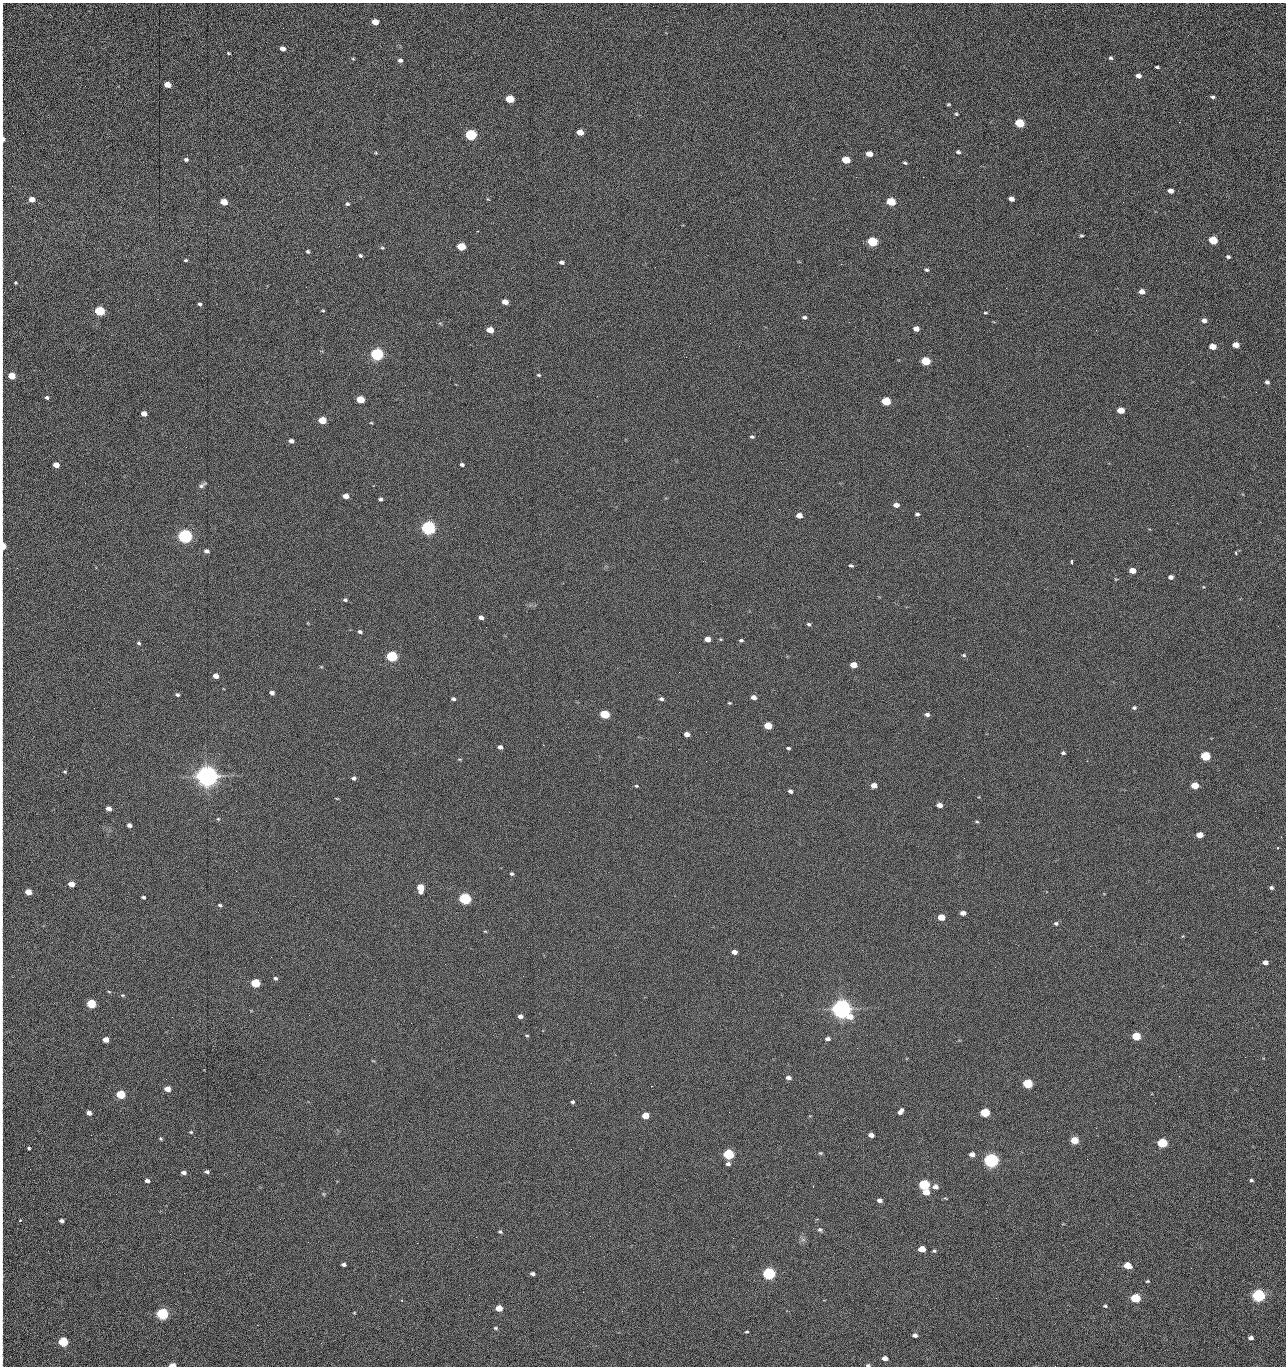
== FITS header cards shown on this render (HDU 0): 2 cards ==
NAXIS1  =                 1284 /fastest changing axis
NAXIS2  =                 1364 /next to fastest changing axis

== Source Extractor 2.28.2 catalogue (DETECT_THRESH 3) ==
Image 1284 x 1364 px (HDU 0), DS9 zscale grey, 1 PNG px = 1 image px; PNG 1288 x 1368 px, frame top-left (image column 1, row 1364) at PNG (2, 3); no overlay
Background 144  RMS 15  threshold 44.6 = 3 sigma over >= 5 px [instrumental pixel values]
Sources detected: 277; all 277 listed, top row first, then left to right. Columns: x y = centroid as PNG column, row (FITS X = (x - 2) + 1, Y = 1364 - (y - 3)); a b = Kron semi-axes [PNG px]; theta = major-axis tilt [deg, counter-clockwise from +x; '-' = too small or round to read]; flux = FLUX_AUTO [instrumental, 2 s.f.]
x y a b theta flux
375 22 5 4 - 1.3e+04
2 29 18 2 89 3.5e+03
1188 35 3 2 - 9.6e+02
282 49 5 4 - 5.1e+03
228 53 4 3 - 1.1e+03
1111 58 5 4 - 1.6e+03
353 59 5 4 - 1.0e+03
400 60 6 5 - 3.0e+03
1157 67 4 3 - 1.5e+03
1138 76 5 4 - 4.5e+03
167 85 5 4 - 1.4e+04
2 90 9 2 90 1.3e+03
1213 97 5 4 - 2.0e+03
510 99 6 5 - 4.2e+04
948 104 5 3 - 1.2e+03
956 114 5 3 - 1.2e+03
2 118 20 2 -89 3.5e+03
1179 122 3 2 - 8.8e+02
1019 123 6 5 - 6.1e+04
580 132 5 4 - 1.4e+04
471 135 6 5 - 1.6e+05
3 138 13 4 -86 5.9e+03
958 152 5 4 - 1.9e+03
376 153 5 3 - 9.3e+02
869 154 5 4 - 1.2e+04
186 159 5 4 - 2.2e+03
846 160 6 5 - 2.8e+04
1041 161 2 2 - 1.2e+03
905 163 5 3 - 1.4e+03
2 165 17 2 90 3.1e+03
856 177 2 2 - 1.6e+03
923 177 2 2 - 1.2e+04
2 188 14 2 90 2.5e+03
1170 191 5 4 - 6.2e+03
32 199 5 4 - 1.0e+04
488 199 6 3 -35 9.1e+02
1011 199 5 4 - 5.6e+03
224 202 5 4 - 2.0e+04
891 202 6 5 - 5.1e+04
1123 202 2 2 - 5.1e+02
347 204 5 4 - 1.7e+03
2 223 14 2 90 2.3e+03
478 231 3 2 - 6.2e+02
1081 236 4 3 - 1.4e+03
1213 240 5 5 - 4.3e+04
872 241 6 5 - 1.0e+05
461 246 5 5 - 4.0e+04
382 248 5 4 - 1.3e+03
308 251 4 4 - 1.5e+03
2 255 17 2 90 3.0e+03
360 255 5 4 - 1.8e+03
1228 257 4 3 - 1.9e+03
186 260 4 3 - 1.3e+03
561 262 6 4 -16 2.7e+03
841 264 2 2 - 1.8e+04
926 270 4 4 - 1.7e+03
2 276 6 2 90 1.0e+03
15 283 4 3 - 1.0e+03
306 287 2 2 - 4.4e+02
1142 291 5 4 - 7.4e+03
505 302 5 4 - 9.7e+03
200 304 4 4 - 1.9e+03
100 311 5 5 - 1.0e+05
323 311 4 2 - 1.0e+03
985 313 5 3 - 1.2e+03
804 317 5 4 - 2.0e+03
1204 320 6 5 - 4.1e+03
2 322 14 2 90 2.8e+03
440 323 6 3 -19 1.2e+03
710 323 2 2 - 2.2e+03
916 329 5 4 - 7.6e+03
490 330 5 4 - 1.6e+04
1236 345 5 4 - 1.1e+04
1213 346 5 4 - 1.6e+04
377 354 6 5 - 3.0e+05
926 361 6 5 - 5.8e+04
539 375 5 3 - 1.3e+03
12 376 5 4 - 2.5e+04
1267 382 5 4 - 2.9e+03
1256 392 2 2 - 6.9e+02
47 397 5 5 - 1.8e+03
360 400 5 5 - 3.7e+04
886 401 6 5 - 5.9e+04
2 405 10 2 90 1.4e+03
1121 410 5 4 - 1.9e+04
144 414 5 4 - 8.3e+03
322 420 5 4 - 2.9e+04
371 423 5 3 - 8.7e+02
1009 435 2 2 - 2.2e+03
752 437 5 4 - 1.7e+03
291 441 5 4 - 3.6e+03
186 447 2 2 - 2.1e+03
56 465 5 4 - 1.2e+04
462 465 4 3 - 2.4e+03
2 477 9 2 90 1.6e+03
85 483 2 2 - 6.6e+02
202 485 10 4 34 2.7e+03
346 496 5 4 - 9.6e+03
380 499 4 4 - 2.3e+03
2 504 11 2 90 1.9e+03
896 505 5 4 - 5.8e+03
917 514 5 4 - 1.9e+03
799 515 5 4 - 8.5e+03
2 528 16 2 90 2.2e+03
428 528 6 5 - 5.0e+05
185 536 6 5 - 5.4e+05
492 542 2 2 - 1.7e+03
3 546 7 3 -89 2.4e+04
206 551 5 4 - 3.9e+03
1236 553 4 3 - 1.6e+03
1072 561 4 3 - 2.7e+03
851 565 5 4 - 1.7e+03
1132 571 5 4 - 1.3e+04
1171 577 5 4 - 4.0e+03
1116 579 5 4 - 9.8e+02
345 600 4 4 - 1.9e+03
481 617 5 4 - 4.2e+03
809 624 5 4 - 1.7e+03
360 632 5 4 - 2.1e+03
707 639 5 4 - 1.0e+04
741 640 5 4 - 1.8e+03
139 643 5 4 - 1.6e+03
964 655 6 4 -21 1.5e+03
392 656 5 5 - 1.6e+05
853 665 5 4 - 1.4e+04
321 667 6 3 18 9.0e+02
679 672 2 2 - 1.1e+03
216 676 5 4 - 7.4e+03
2 691 12 2 90 2.0e+03
272 693 4 4 - 4.2e+03
177 695 5 4 - 1.9e+03
754 697 5 4 - 6.0e+03
453 699 5 3 - 2.3e+03
661 699 5 4 - 2.6e+03
729 703 4 3 - 1.0e+03
1134 708 6 5 - 2.0e+03
605 714 5 5 - 6.9e+04
927 714 6 4 -12 2.9e+03
768 726 5 4 - 2.7e+04
706 732 2 2 - 4.6e+02
687 734 5 4 - 7.5e+03
543 745 3 2 - 2.3e+03
500 747 5 4 - 4.2e+03
788 748 4 3 - 1.7e+03
1063 753 4 4 - 1.9e+03
1205 756 5 5 - 7.7e+04
459 759 6 3 0 9.8e+02
706 761 2 2 - 1.4e+03
2 766 19 2 90 3.0e+03
65 772 5 3 - 1.1e+03
207 776 7 6 - 1.6e+06
354 778 4 4 - 2.6e+03
874 785 5 4 - 1.0e+04
1195 785 5 4 - 2.5e+04
636 786 4 3 - 1.1e+03
790 791 5 4 - 3.2e+03
337 798 6 3 -9 7.6e+02
939 805 5 4 - 8.0e+03
109 808 5 4 - 6.8e+03
218 819 5 4 - 1.2e+03
977 822 4 4 - 1.3e+03
129 825 4 4 - 3.9e+03
1200 835 5 4 - 1.5e+04
2 843 13 2 90 2.2e+03
1277 848 3 3 - 2.0e+03
512 874 4 3 - 1.8e+03
2 880 11 2 90 1.7e+03
71 884 5 4 - 1.2e+04
420 888 6 5 - 2.7e+04
1271 888 4 4 - 2.0e+03
28 892 5 4 - 1.6e+04
143 897 4 3 - 1.8e+03
465 899 6 5 - 2.4e+05
220 905 5 3 - 1.4e+03
963 913 5 4 - 5.9e+03
941 917 5 4 - 1.9e+04
2 923 9 2 90 1.3e+03
1056 923 5 5 - 2.1e+03
485 931 5 3 - 8.8e+02
734 952 5 4 - 6.1e+03
1265 962 5 4 - 7.0e+03
2 973 23 2 90 3.7e+03
523 976 2 2 - 1.4e+03
275 978 5 4 - 2.0e+03
255 983 5 5 - 6.1e+04
109 992 5 3 - 9.2e+02
123 995 6 4 -17 1.3e+03
91 1004 5 5 - 7.6e+04
841 1009 7 6 - 1.3e+06
520 1016 5 4 - 4.0e+03
411 1023 2 2 - 3.4e+03
2 1033 6 2 86 1.2e+03
527 1036 4 4 - 1.2e+03
1136 1036 5 4 - 4.9e+04
828 1039 5 4 - 3.7e+03
106 1040 5 4 - 1.1e+04
857 1048 2 2 - 8.9e+02
1245 1057 2 2 - 1.1e+03
1179 1076 2 2 - 1.7e+03
788 1078 6 4 -6 3.7e+03
1028 1084 5 5 - 8.8e+04
167 1089 5 4 - 1.2e+04
121 1094 5 5 - 6.5e+04
2 1097 17 2 90 2.5e+03
572 1102 5 4 - 1.8e+03
1155 1103 2 2 - 5.4e+02
900 1111 7 4 52 4.6e+03
729 1112 2 2 - 6.3e+02
89 1113 5 4 - 5.6e+03
985 1113 5 4 - 7.3e+04
645 1116 5 4 - 2.0e+04
2 1120 8 2 90 1.5e+03
1096 1128 2 2 - 4.8e+02
191 1132 5 4 - 1.2e+03
91 1135 2 2 - 1.6e+03
871 1135 5 4 - 7.0e+03
160 1139 5 4 - 1.3e+03
1074 1140 5 4 - 3.2e+04
1162 1143 5 5 - 9.9e+04
29 1148 3 3 - 1.3e+03
571 1149 2 2 - 6.7e+02
820 1153 5 4 - 1.1e+03
729 1154 5 5 - 1.5e+05
972 1154 5 4 - 7.6e+03
1087 1159 2 2 - 5.3e+02
991 1160 6 5 - 6.2e+05
728 1164 6 4 -4 3.1e+03
2 1166 6 2 90 7.6e+02
30 1169 2 2 - 1.5e+03
207 1172 5 4 - 2.4e+03
184 1173 5 4 - 4.3e+03
1251 1180 4 3 - 1.8e+03
147 1181 5 4 - 3.5e+03
924 1185 5 5 - 1.5e+05
935 1187 5 4 - 6.6e+03
926 1192 5 4 - 1.7e+04
324 1194 6 4 -71 1.1e+03
945 1198 5 3 - 8.8e+02
880 1200 5 4 - 4.5e+03
2 1219 9 2 90 1.5e+03
280 1219 2 2 - 1.3e+03
20 1220 3 2 - 1.3e+03
62 1221 4 4 - 4.1e+03
820 1230 7 5 -12 2.0e+03
500 1232 5 4 - 1.5e+03
476 1237 2 2 - 4.7e+03
803 1240 7 4 0 2.1e+03
308 1242 3 2 - 1.1e+03
417 1243 2 2 - 3.6e+03
922 1249 5 4 - 1.9e+04
934 1251 5 4 - 1.4e+03
344 1264 4 3 - 2.8e+03
1127 1265 5 4 - 2.7e+04
769 1273 6 5 - 3.1e+05
533 1274 4 3 - 3.1e+03
2 1275 17 3 -88 3.5e+03
1147 1281 5 4 - 1.1e+03
1259 1295 5 5 - 3.6e+05
2 1296 23 2 90 4.8e+03
996 1298 2 2 - 1.9e+03
1135 1298 5 5 - 7.9e+04
402 1300 3 2 - 7.8e+02
1105 1306 4 3 - 1.4e+03
499 1308 5 4 - 1.8e+04
622 1311 2 2 - 5.5e+02
354 1313 4 3 - 8.2e+02
162 1314 5 5 - 2.4e+05
495 1328 5 4 - 1.4e+03
2 1329 10 2 90 1.8e+03
747 1332 4 3 - 1.2e+03
915 1335 5 4 - 4.1e+03
1251 1338 4 4 - 5.0e+03
63 1342 5 5 - 9.3e+04
885 1358 5 4 - 6.9e+03
172 1365 5 3 - 1.5e+04
868 1365 6 4 9 1.6e+03
1055 1366 2 2 - 1.3e+03
At the frame edge (FLAGS 8, measured only in part): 33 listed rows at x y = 2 29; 2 90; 2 118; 3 138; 2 165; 2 188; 2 223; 2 255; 2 276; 2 322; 12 376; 2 405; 2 477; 2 504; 2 528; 3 546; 2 691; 2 766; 2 843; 2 880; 2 923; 2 973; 2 1033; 2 1097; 2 1120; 2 1166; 2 1219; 2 1275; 2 1296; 2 1329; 172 1365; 868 1365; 1055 1366

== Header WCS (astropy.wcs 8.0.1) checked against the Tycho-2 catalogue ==
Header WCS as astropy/WCSLIB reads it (CRVAL/CRPIX/CD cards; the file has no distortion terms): RA---TAN/DEC--TAN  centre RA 15:41:41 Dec +51:59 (235.42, +51.98 deg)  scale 1.26 arcsec/px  FOV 26.9' x 28.5'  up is +92 deg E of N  parity flipped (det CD > 0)
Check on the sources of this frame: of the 60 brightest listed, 9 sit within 2.0 arcsec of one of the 11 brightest Tycho-2 stars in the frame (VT <= 12.29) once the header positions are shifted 0.30 arcsec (0.04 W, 0.30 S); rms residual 0.99 arcsec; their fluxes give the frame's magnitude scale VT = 25.23 - 2.5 log10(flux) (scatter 0.22 mag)
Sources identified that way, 9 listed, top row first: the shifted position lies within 2.0 arcsec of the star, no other Tycho-2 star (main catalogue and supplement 1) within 4.0 arcsec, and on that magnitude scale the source's flux lands within +1.5 / -3 mag of the star's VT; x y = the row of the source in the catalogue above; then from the Tycho-2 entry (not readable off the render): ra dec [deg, ICRS J2000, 3 dp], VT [Tycho-2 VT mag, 2 dp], TYC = Tycho-2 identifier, HIP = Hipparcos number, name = IAU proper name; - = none
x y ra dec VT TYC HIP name
377 354 235.614 +52.064 11.61 3489-1132-1 - -
428 528 235.514 +52.049 11.19 3489-1407-1 - -
185 536 235.515 +52.133 11.12 3489-1380-1 - -
207 776 235.378 +52.130 9.31 3489-1322-1 76850 -
465 899 235.303 +52.042 11.52 3489-958-1 - -
841 1009 235.232 +51.912 9.59 3489-824-1 - -
991 1160 235.143 +51.862 10.97 3489-1016-1 - -
924 1185 235.131 +51.886 12.29 3489-908-1 - -
769 1273 235.084 +51.941 11.45 3489-1346-1 - -